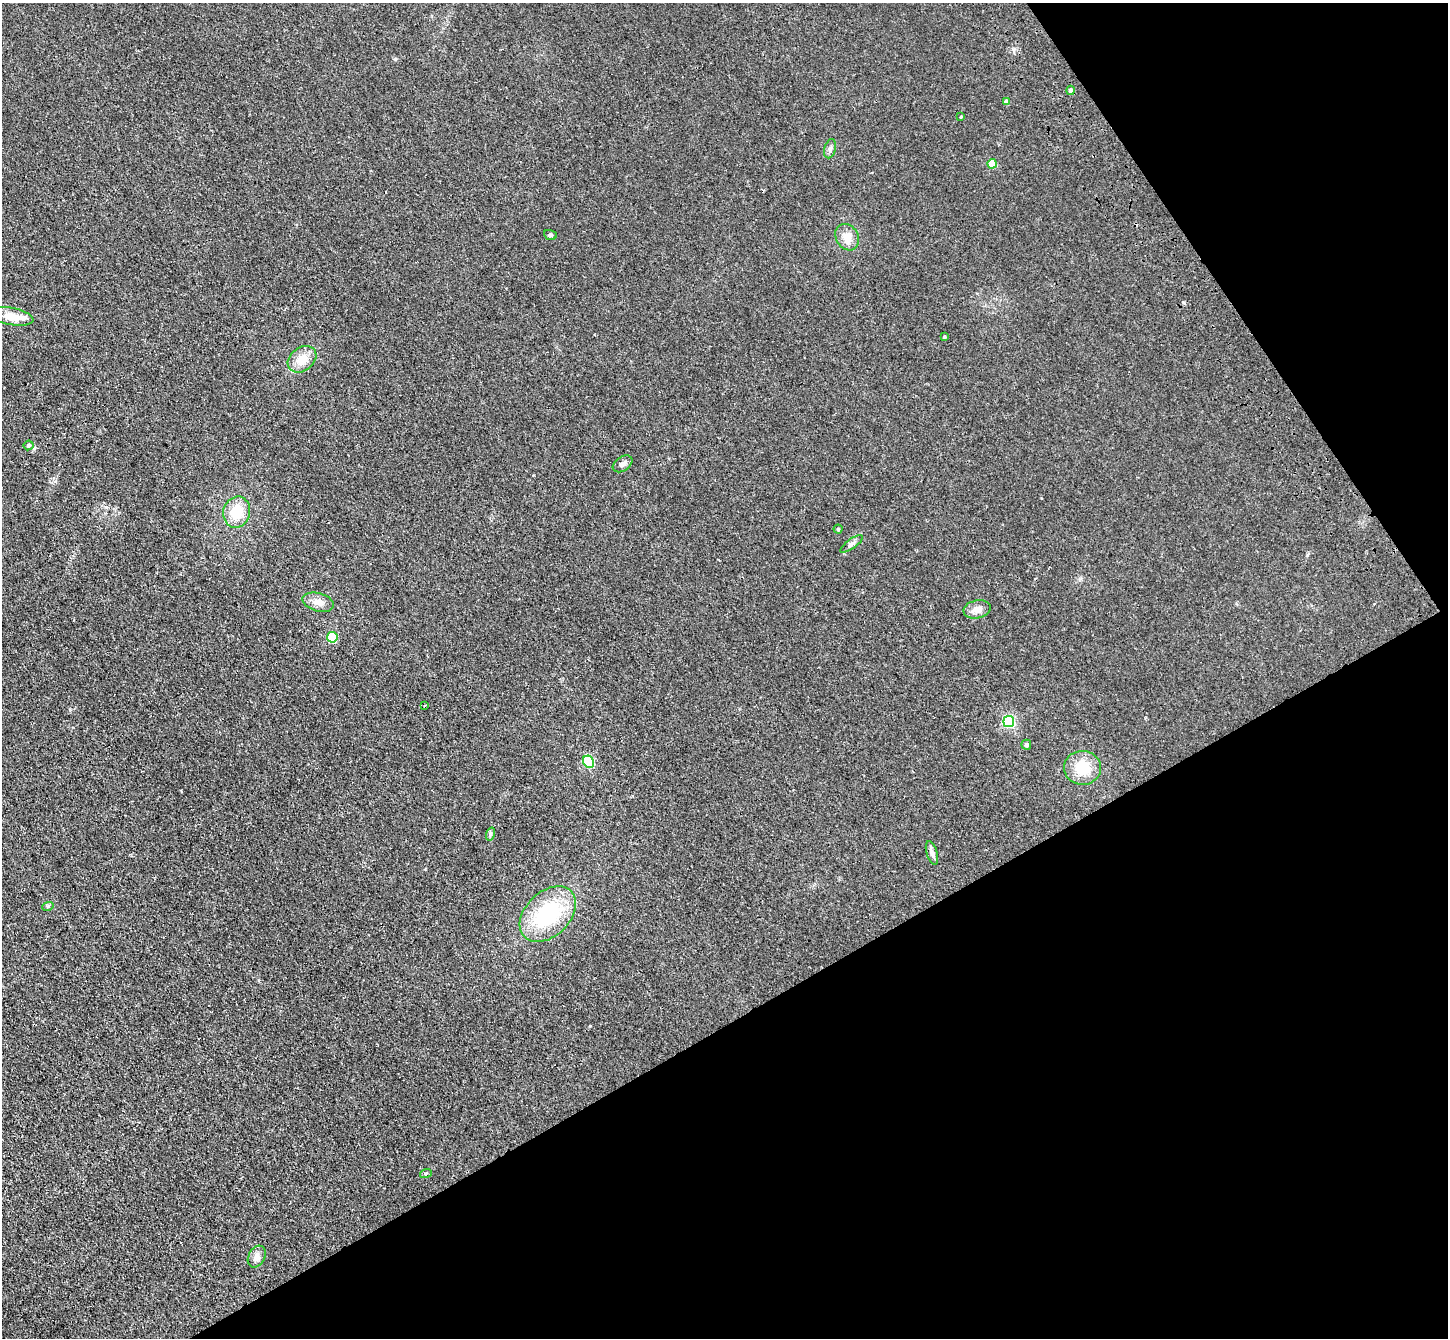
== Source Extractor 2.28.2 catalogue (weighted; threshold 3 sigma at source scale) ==
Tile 12 of 4 x 4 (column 4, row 3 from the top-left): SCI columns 4439-5884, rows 1559-2894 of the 5985 x 5924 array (HDU 1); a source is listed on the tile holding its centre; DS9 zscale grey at full resolution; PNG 1450 x 1340 px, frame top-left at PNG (2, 3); each listed source drawn as its Kron ellipse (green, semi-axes under 4 px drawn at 4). Shown black and unused: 31% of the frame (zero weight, under 3 of 4 exposures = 6% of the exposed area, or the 3 px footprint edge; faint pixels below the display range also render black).
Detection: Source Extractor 2.28.2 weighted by HDU 2 'WHT'; one run over the whole footprint, this tile lists its part. Background 0.0407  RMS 0.0058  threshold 0.0263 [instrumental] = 3 sigma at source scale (4.5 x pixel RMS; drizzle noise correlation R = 1.50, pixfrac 1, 0.05/0.05 arcsec/px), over >= 5 px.
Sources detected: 29; all 29 listed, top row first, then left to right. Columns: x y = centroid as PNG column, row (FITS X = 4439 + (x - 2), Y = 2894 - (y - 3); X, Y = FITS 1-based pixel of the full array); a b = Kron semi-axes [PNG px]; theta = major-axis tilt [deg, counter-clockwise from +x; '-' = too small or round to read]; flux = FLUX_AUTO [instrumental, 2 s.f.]
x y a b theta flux
1071 90 4 4 - 2.4
1006 102 4 4 - 2.9
961 117 4 3 - 0.42
830 149 10 5 75 1.7
992 164 5 4 - 12
550 235 6 5 - 0.86
847 237 14 11 -58 5.4
11 316 22 8 -10 8.8
944 337 3 3 - 1
302 359 15 11 37 7.8
29 445 5 4 - 1.1
623 464 11 7 34 2.1
237 512 16 13 76 15
838 529 4 4 - 0.71
852 544 13 4 36 1.9
318 602 16 9 -15 4.5
977 609 14 9 11 4.5
332 637 5 5 - 33
425 706 3 2 - 1.1
1009 721 5 5 - 71
1026 745 5 5 - 2
589 762 6 5 - 47
1082 768 18 17 - 15
490 834 7 4 72 0.88
932 853 12 5 -73 2
48 906 6 3 18 0.69
548 914 33 22 44 44
426 1173 6 4 19 0.74
257 1257 11 8 61 2.8
Unlisted compact peaks at least as high as the median listed source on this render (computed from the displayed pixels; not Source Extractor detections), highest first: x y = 395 59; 590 1026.